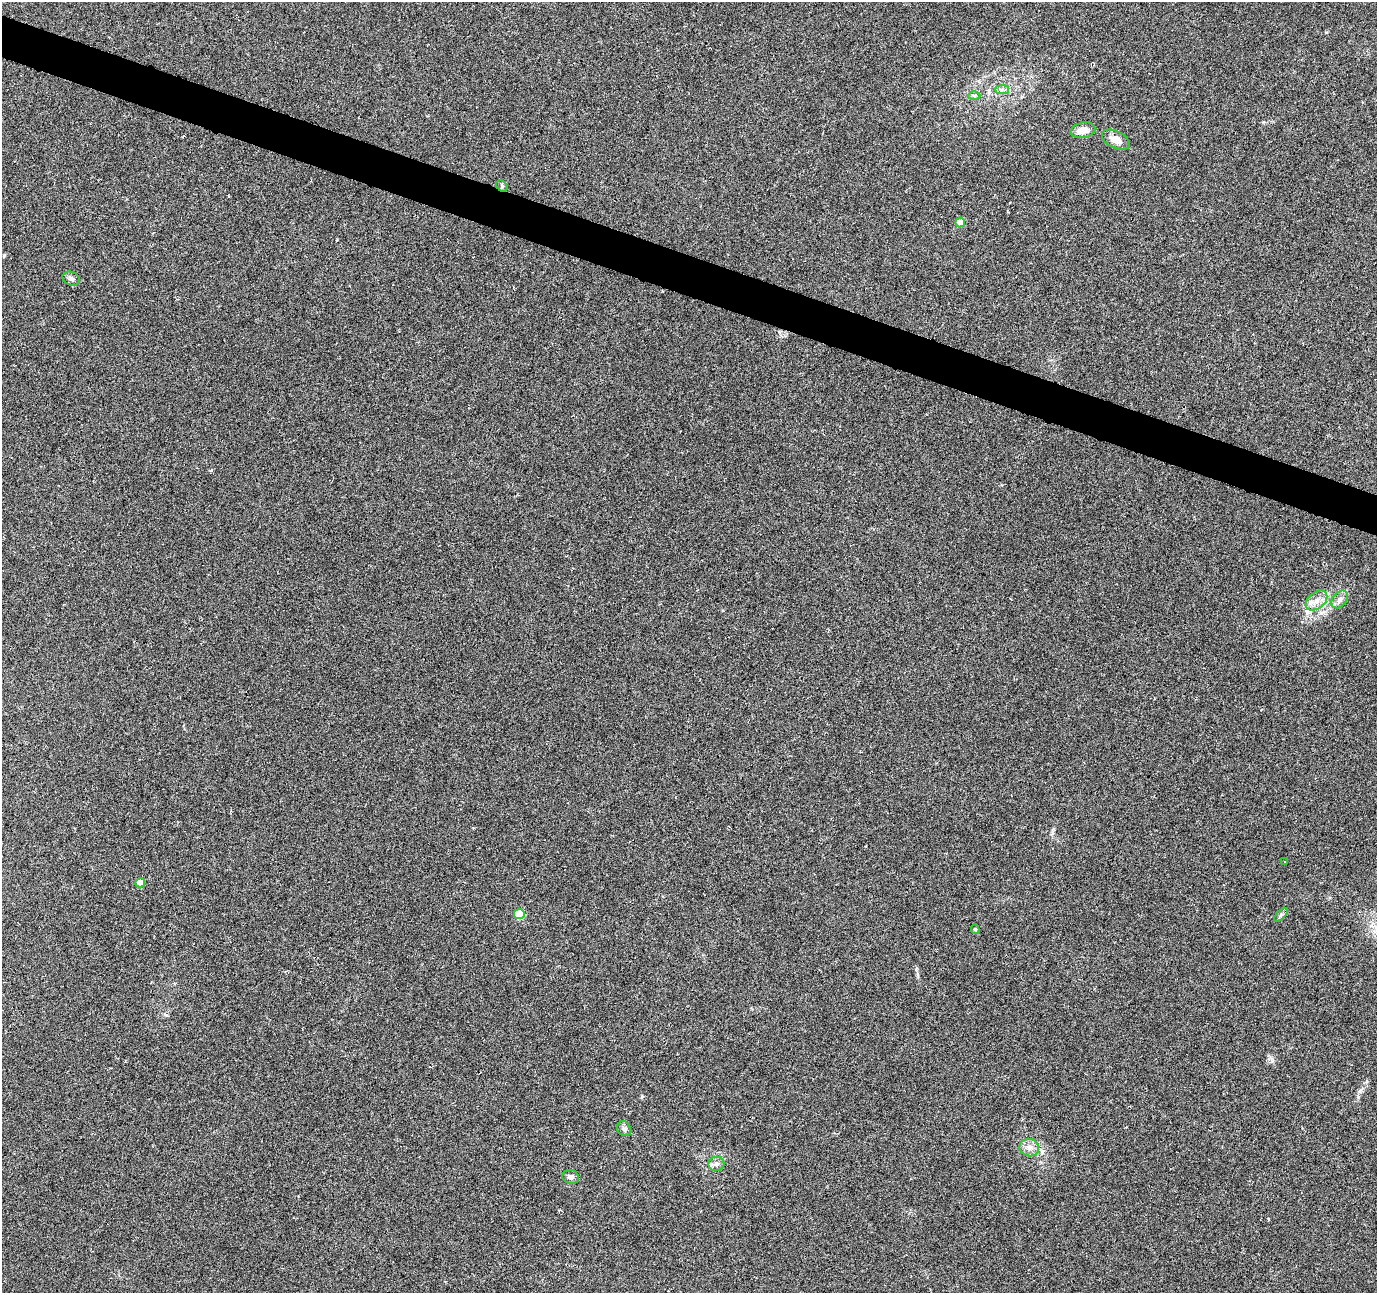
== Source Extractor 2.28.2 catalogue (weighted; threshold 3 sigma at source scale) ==
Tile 11 of 4 x 4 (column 3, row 3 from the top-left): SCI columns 2756-4130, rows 1565-2855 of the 5505 x 5644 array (HDU 1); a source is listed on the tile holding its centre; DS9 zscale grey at full resolution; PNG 1379 x 1295 px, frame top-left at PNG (2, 2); each listed source drawn as its Kron ellipse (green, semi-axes under 4 px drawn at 4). Shown black and unused: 3% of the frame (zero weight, under 3 of 6 exposures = <1% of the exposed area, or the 3 px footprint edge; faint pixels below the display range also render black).
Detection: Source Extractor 2.28.2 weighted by HDU 2 'WHT'; one run over the whole footprint, this tile lists its part. Background 0.0271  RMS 0.0039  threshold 0.0158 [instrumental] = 3 sigma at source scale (4.09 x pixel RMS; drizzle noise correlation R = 1.36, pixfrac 0.8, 0.0396/0.0396 arcsec/px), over >= 5 px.
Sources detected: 18; all 18 listed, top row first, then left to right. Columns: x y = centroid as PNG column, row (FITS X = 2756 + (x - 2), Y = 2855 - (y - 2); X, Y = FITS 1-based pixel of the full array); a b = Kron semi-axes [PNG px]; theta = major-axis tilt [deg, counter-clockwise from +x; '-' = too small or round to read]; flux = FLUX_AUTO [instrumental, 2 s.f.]
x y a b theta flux
1002 90 7 4 0 0.9
974 95 6 4 -1 0.6
1083 130 12 7 12 4
1116 140 15 8 -27 3.5
502 186 6 5 - 0.6
960 222 5 5 - 6.6
71 278 9 6 -23 1.1
1340 599 10 7 51 1.4
1316 601 12 8 39 2.8
1285 861 3 3 - 1.9
140 883 5 4 - 6.2
519 914 5 5 - 13
1281 915 9 3 45 0.62
975 929 5 4 - 0.51
624 1129 8 6 -54 0.94
1029 1148 10 8 -14 2.1
716 1164 8 7 - 1.3
571 1177 8 7 - 1.3
Unlisted compact peaks at least as high as the median listed source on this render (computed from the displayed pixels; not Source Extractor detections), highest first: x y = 642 1096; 916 969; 1326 32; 166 1015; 1272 1061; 1360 1091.